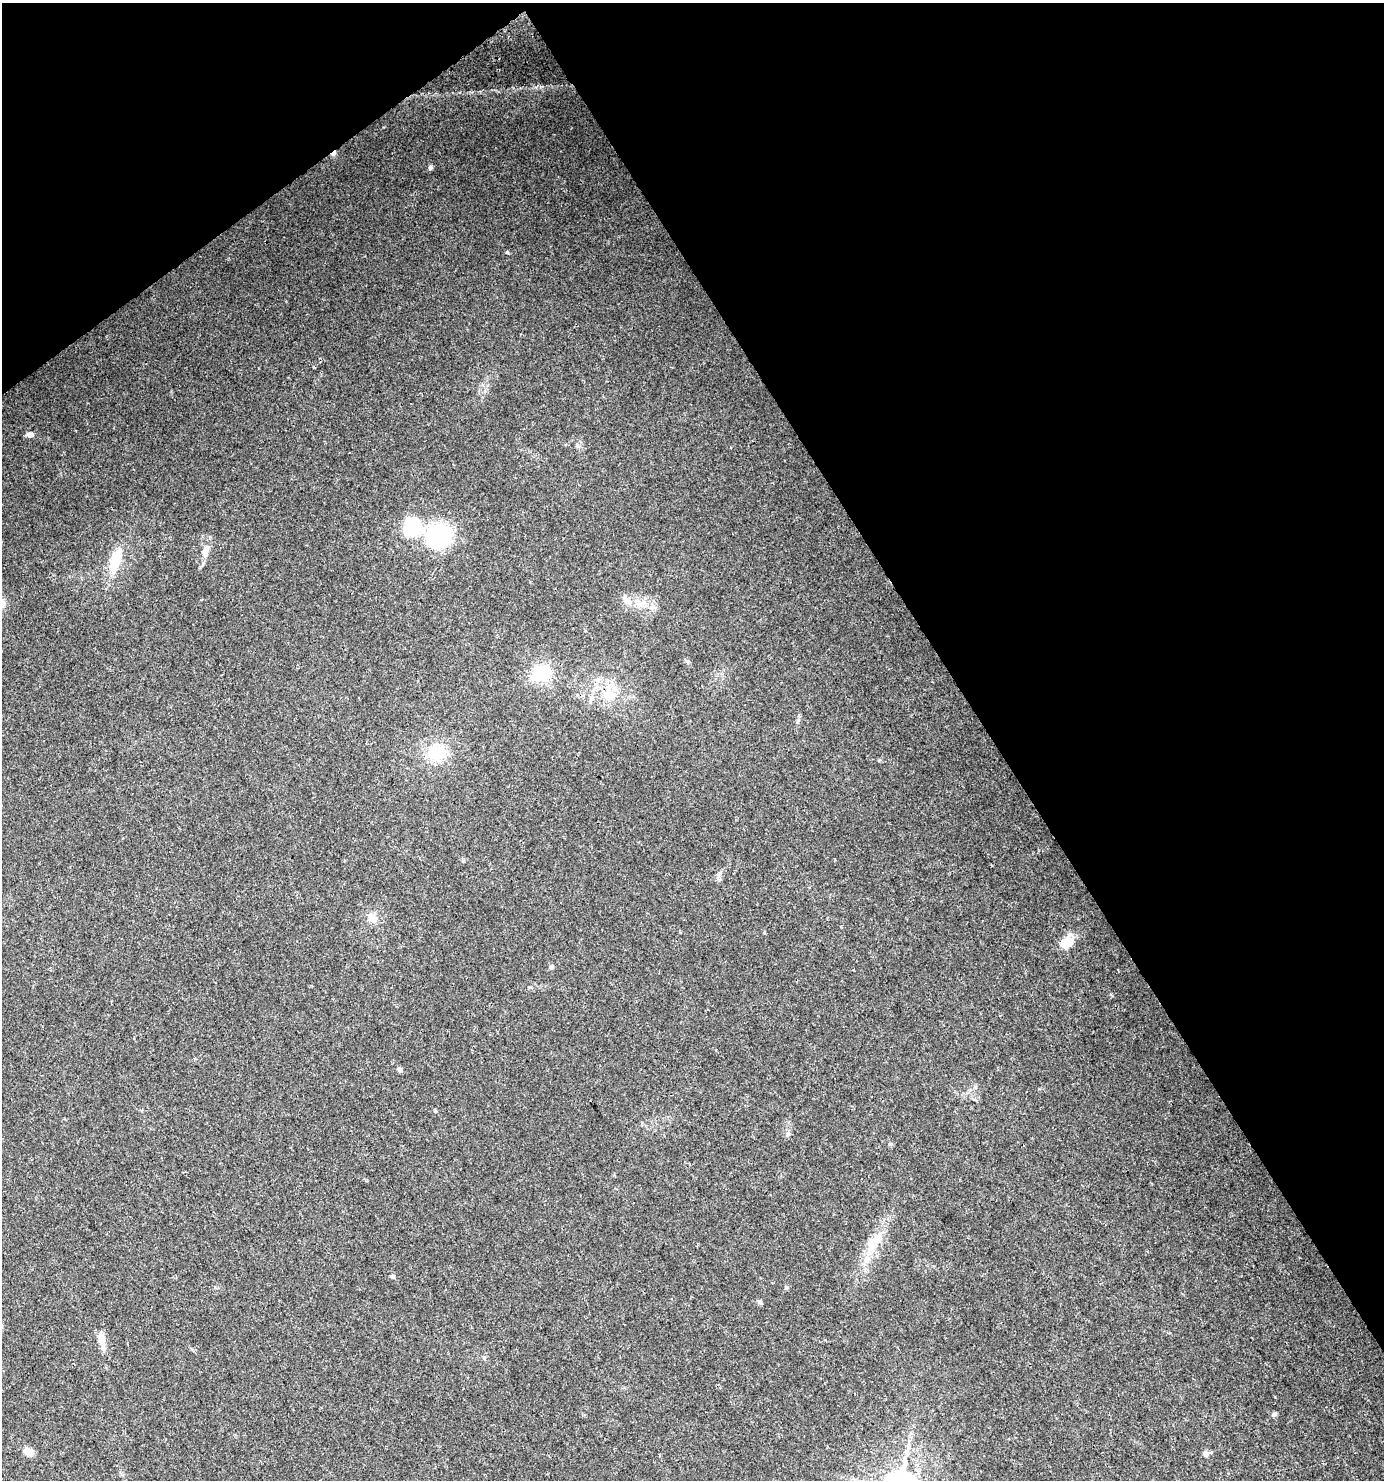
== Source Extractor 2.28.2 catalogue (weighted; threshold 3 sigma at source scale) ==
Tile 3 of 4 x 4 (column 3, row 1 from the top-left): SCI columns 2952-4333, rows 4437-5914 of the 5840 x 5920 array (HDU 1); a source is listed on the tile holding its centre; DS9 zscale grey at full resolution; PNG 1386 x 1482 px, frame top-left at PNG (2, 3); no overlay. Shown black and unused: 34% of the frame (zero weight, under 3 of 4 exposures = <1% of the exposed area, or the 3 px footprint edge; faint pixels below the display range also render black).
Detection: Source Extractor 2.28.2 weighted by HDU 2 'WHT'; one run over the whole footprint, this tile lists its part. Background 0.0182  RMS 0.0038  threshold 0.0171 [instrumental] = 3 sigma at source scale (4.5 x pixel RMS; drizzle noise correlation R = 1.50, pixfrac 1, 0.0396/0.0396 arcsec/px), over >= 5 px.
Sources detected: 26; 1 inside a brighter object's white glare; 1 cosmic-ray / hot-pixel residue — not listed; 1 inside a brighter listed object's ellipse — not listed separately; the other 23 listed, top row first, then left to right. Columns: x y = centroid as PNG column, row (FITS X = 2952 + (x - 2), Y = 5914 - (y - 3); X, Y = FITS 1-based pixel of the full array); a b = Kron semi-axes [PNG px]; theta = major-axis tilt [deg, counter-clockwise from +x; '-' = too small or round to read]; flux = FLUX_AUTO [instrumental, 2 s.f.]
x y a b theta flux
430 167 6 5 - 0.79
30 434 7 6 - 1.9
577 446 6 4 0 0.65
413 526 28 21 47 18
439 536 23 21 32 33
205 552 20 8 76 3.5
116 561 29 13 73 10
627 601 14 8 -36 2.8
541 673 18 14 22 17
609 695 21 18 -61 11
436 753 22 19 12 13
372 918 13 10 -48 3.4
1067 943 18 10 50 6.9
551 967 7 5 69 0.74
399 1069 6 5 - 0.98
890 1144 6 5 - 0.62
871 1244 22 12 80 7.1
392 1276 5 4 - 0.67
760 1302 7 6 - 0.73
102 1340 23 8 -82 3.7
1274 1414 7 5 16 0.74
28 1451 13 9 -46 2.8
1205 1454 7 6 - 1.2
Overlapping masked pixels (flux is a lower limit): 1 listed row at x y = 609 695
Unlisted compact peaks at least as high as the median listed source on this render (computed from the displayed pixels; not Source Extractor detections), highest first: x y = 507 252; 687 661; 1112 996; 786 1288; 788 1134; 764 933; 798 720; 879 760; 435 1111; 484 1358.